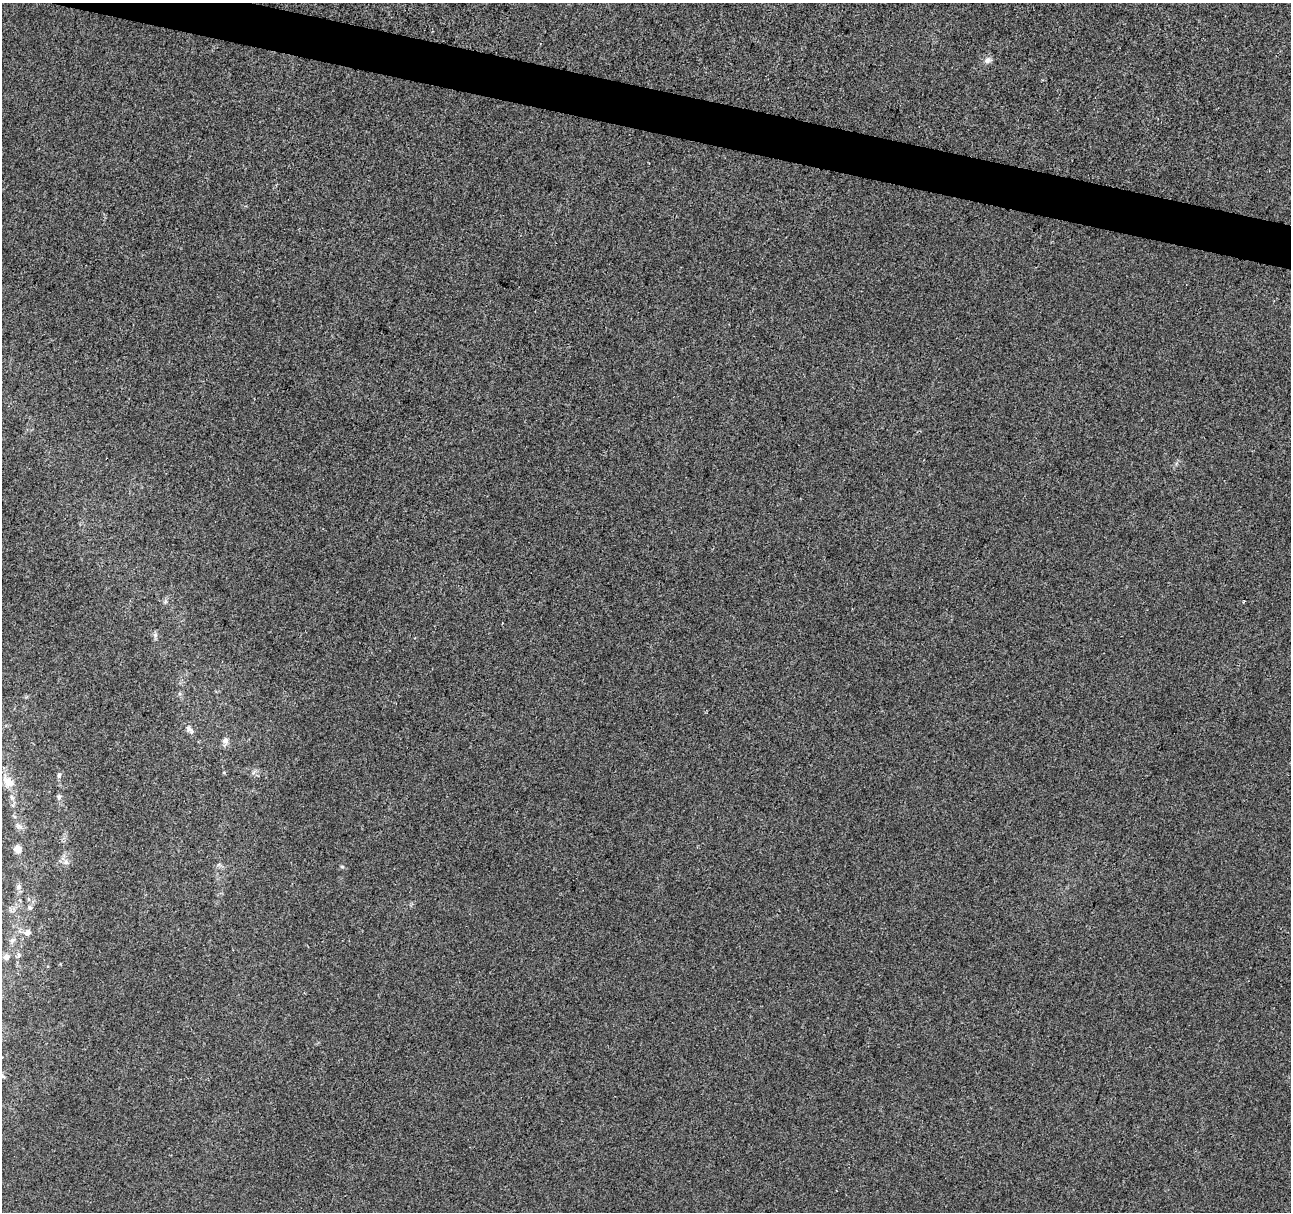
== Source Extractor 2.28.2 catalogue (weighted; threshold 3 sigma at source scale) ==
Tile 11 of 4 x 4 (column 3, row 3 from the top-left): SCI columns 2577-3865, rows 1435-2644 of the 5178 x 5357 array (HDU 1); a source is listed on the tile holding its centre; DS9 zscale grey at full resolution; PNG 1293 x 1214 px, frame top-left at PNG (2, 3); no overlay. Shown black and unused: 3% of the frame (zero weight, under 2 of 3 exposures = <1% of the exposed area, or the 3 px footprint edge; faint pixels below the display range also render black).
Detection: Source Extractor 2.28.2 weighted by HDU 2 'WHT'; one run over the whole footprint, this tile lists its part. Background 0.00104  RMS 0.0048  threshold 0.0217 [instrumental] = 3 sigma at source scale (4.5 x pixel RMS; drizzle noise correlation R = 1.50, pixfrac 1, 0.0396/0.0396 arcsec/px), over >= 5 px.
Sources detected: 17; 1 cosmic-ray / hot-pixel residue — not listed; the other 16 listed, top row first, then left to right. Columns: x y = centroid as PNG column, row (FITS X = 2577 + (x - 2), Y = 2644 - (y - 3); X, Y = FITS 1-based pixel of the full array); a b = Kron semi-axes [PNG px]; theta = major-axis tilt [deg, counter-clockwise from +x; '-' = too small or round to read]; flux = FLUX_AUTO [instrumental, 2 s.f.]
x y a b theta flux
987 60 10 8 36 2
155 635 6 6 - 1.2
189 729 14 7 -50 2.1
225 740 9 8 - 2.1
59 775 7 5 74 1
8 781 18 11 -45 6.1
59 797 7 5 70 1.1
18 849 10 9 - 3.2
66 862 9 6 -78 1.9
342 866 6 4 -1 0.59
19 887 8 6 55 1.6
30 908 7 5 89 1.1
27 932 11 7 21 2.6
12 940 7 6 - 1.4
19 955 6 6 - 1
6 957 8 7 - 2.2